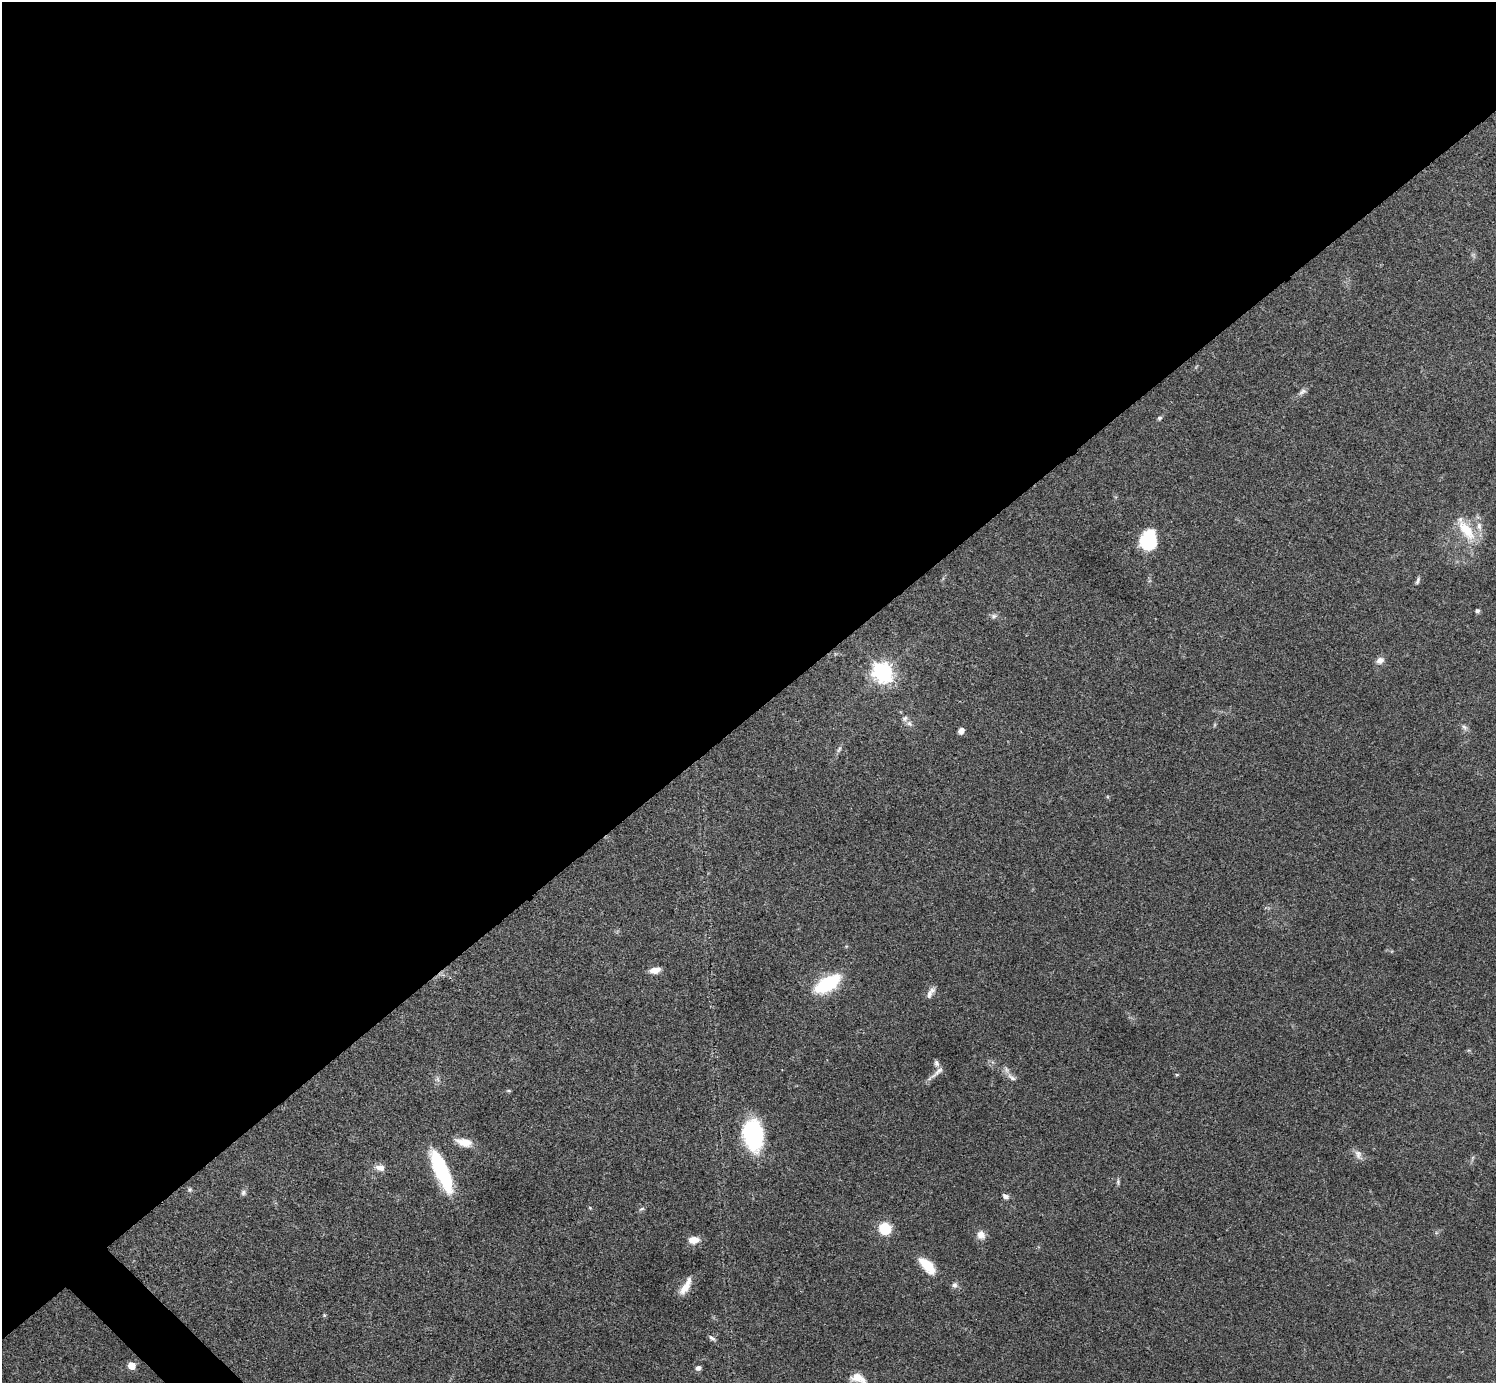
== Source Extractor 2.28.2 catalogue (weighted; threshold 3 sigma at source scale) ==
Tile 2 of 4 x 4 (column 2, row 1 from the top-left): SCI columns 1497-2990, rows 4300-5680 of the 5980 x 5979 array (HDU 1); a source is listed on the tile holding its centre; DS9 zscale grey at full resolution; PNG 1498 x 1385 px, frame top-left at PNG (2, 2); no overlay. Shown black and unused: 52% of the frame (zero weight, under 3 of 4 exposures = <1% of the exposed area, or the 3 px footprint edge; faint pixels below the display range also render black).
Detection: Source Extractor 2.28.2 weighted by HDU 2 'WHT'; one run over the whole footprint, this tile lists its part. Background 0.0612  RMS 0.0056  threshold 0.0251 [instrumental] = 3 sigma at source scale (4.5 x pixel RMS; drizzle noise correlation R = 1.50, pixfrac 1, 0.05/0.05 arcsec/px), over >= 5 px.
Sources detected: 48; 1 too faint to see at this stretch — not listed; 3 inside a brighter listed object's ellipse — not listed separately; the other 44 listed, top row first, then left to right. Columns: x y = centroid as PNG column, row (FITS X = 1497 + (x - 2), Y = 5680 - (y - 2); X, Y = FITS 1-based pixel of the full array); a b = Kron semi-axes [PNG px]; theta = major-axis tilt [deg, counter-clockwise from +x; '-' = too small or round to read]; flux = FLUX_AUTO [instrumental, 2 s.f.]
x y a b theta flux
1302 392 13 6 40 2.2
1159 418 6 5 - 1.1
1466 530 35 14 -55 17
1148 540 16 14 75 33
1418 581 11 5 71 1.4
1478 611 5 4 - 1.2
994 616 9 7 8 1.8
1380 660 10 8 27 3.1
883 672 8 7 - 320
909 723 10 7 -40 2.2
1464 727 10 6 -38 1.8
961 731 6 5 - 3.1
839 749 11 5 69 1.5
655 970 11 6 11 5.3
827 984 25 12 30 39
929 995 13 7 77 2.5
936 1063 9 6 -72 1.5
937 1072 25 6 42 3.4
1177 1075 6 4 0 0.58
1011 1077 16 6 -40 3.2
438 1079 7 5 -89 1.3
509 1090 7 3 0 0.66
753 1135 29 18 -82 56
464 1142 21 9 -13 7.5
1358 1155 15 8 -67 3.2
380 1168 13 8 -9 3.9
442 1171 46 13 -67 44
1118 1182 8 5 -90 1.1
190 1189 6 6 - 1
243 1192 7 7 - 1.3
1005 1196 7 5 -34 2.2
590 1208 5 4 - 0.56
641 1209 8 4 26 1.1
885 1228 12 11 - 15
981 1235 12 10 -61 3.9
694 1240 13 8 5 5.6
927 1266 22 10 -46 13
954 1285 8 8 - 1.9
686 1286 23 8 60 7
324 1315 5 4 - 0.67
712 1338 10 5 -38 1.6
132 1366 5 5 - 13
698 1368 7 5 19 1.8
859 1379 27 13 -45 12
Isophote crosses this tile's border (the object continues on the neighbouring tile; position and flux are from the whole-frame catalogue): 1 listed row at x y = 859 1379